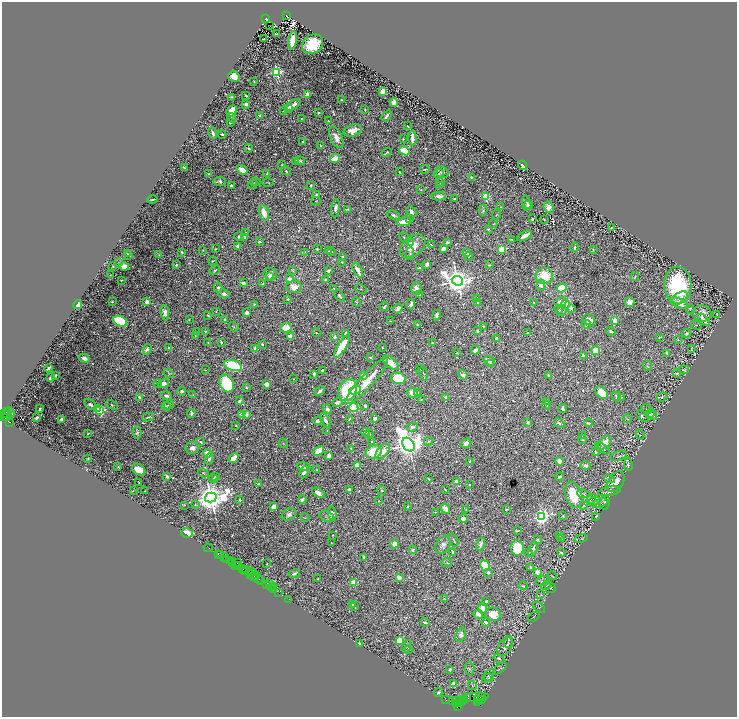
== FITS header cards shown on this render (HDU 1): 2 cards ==
NAXIS1  =                 1469
NAXIS2  =                 1429

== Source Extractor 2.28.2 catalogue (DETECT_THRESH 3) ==
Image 1469 x 1429 px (HDU 1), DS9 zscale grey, zoomed out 1/2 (1 PNG px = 2 x 2 image px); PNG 739 x 719 px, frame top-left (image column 1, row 1429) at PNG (2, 2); each listed source drawn as its Kron ellipse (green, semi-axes under 4 px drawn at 4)
Background 0.685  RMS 0.013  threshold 0.0393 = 3 sigma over >= 5 px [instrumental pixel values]
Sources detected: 869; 64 cannot appear on this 1/2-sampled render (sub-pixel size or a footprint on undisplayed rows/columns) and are neither listed nor drawn; of the other 805, the 500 brightest by FLUX_AUTO listed and drawn (305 fainter detections omitted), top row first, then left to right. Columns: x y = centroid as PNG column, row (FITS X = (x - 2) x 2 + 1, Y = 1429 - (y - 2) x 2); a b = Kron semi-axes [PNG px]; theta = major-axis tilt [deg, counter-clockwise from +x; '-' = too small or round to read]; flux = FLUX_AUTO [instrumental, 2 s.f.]
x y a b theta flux
286 15 3 2 - 2500
266 19 3 2 - 650
270 26 2 1 - 7.2
277 34 4 2 - 7.9
264 39 2 2 - 2.2
293 40 9 3 80 65
313 44 11 9 35 130
277 72 3 3 - 510
234 76 6 5 - 36
254 81 2 2 - 2.1
383 92 3 3 - 54
307 94 2 2 - 55
246 96 3 2 - 3.6
232 97 3 2 - 2.4
341 100 3 2 - 3.2
394 102 4 3 - 30
246 104 3 3 - 9.6
293 105 8 3 32 21
288 109 3 3 - 2.4
365 110 3 2 - 2.3
232 111 6 4 52 71
283 111 2 2 - 1.9
318 113 3 2 - 2.9
260 116 3 2 - 5.9
387 116 6 2 54 9.8
232 118 5 3 - 3.2
301 118 2 2 - 2
328 121 3 2 - 1.8
230 122 4 2 - 5.3
407 126 2 2 - 2.7
353 131 9 5 16 23
212 133 6 2 -70 7.3
222 134 4 2 - 4
336 137 11 6 -65 21
412 138 7 3 -88 19
403 139 2 2 - 1.8
303 141 2 2 - 4.5
320 145 4 2 - 2.8
249 148 4 2 - 3.6
404 151 6 3 -27 66
387 153 5 2 - 4.8
335 159 5 3 - 75
296 161 3 3 - 4
300 161 5 3 - 5.1
282 165 3 3 - 2.8
523 165 5 2 - 14
184 168 3 2 - 2.8
425 169 5 2 - 2.4
242 170 6 4 -36 23
286 171 5 3 - 3.7
400 172 2 2 - 1.9
442 172 7 5 -31 10
208 174 4 3 - 2.1
267 174 3 2 - 6.4
439 174 5 4 - 3.6
471 178 3 2 - 2.6
220 181 6 3 -7 10
255 182 6 3 -6 2.9
268 182 5 2 - 1.9
441 182 2 2 - 2
253 184 5 2 - 2
311 185 3 2 - 3
231 186 3 2 - 8.6
440 186 3 2 - 1.9
421 190 3 2 - 1.8
316 194 3 3 - 6.6
439 196 7 4 3 12
486 197 3 3 - 200
152 199 5 1 - 2.9
454 199 3 2 - 4.2
316 201 4 2 - 2.5
527 202 7 3 -75 7.5
528 206 5 4 - 6
500 207 2 2 - 2.7
548 207 6 5 - 21
335 208 9 4 82 11
348 209 3 2 - 2.4
483 210 5 4 - 3.6
411 212 6 4 -45 13
264 213 8 4 -75 32
394 215 6 3 -21 6.2
496 215 5 3 - 2.2
409 219 2 2 - 2
532 219 3 2 - 5
544 219 3 2 - 2.3
404 222 7 4 11 51
493 224 4 3 - 2
611 228 3 2 - 2.9
488 229 3 3 - 2.3
246 233 3 3 - 2.2
239 236 4 3 - 5.9
525 236 8 3 29 27
245 237 3 2 - 7.5
404 238 6 3 -46 3.8
512 239 3 1 - 2
259 241 3 2 - 4.7
447 242 3 3 - 6.6
410 243 3 2 - 4.2
431 245 3 2 - 2.1
238 246 2 2 - 44
413 246 14 9 38 42
575 247 5 3 - 3.5
443 248 4 3 - 10
215 249 3 2 - 2.6
317 249 3 3 - 3.5
502 249 3 3 - 220
203 250 3 3 - 2.1
593 250 3 2 - 2.4
328 251 2 2 - 2.2
331 251 4 2 - 2.4
182 252 3 2 - 4.4
305 252 4 3 - 2.2
467 253 3 3 - 16
128 254 4 2 - 1.9
410 254 6 4 71 4.1
159 255 4 2 - 2.5
129 256 4 2 - 3.5
342 256 2 2 - 4.3
469 256 4 3 - 3.7
212 261 4 2 - 2.7
342 262 2 2 - 3.7
118 263 3 3 - 1.9
427 264 4 3 - 9.4
176 265 3 3 - 5.2
489 265 2 2 - 2.2
113 266 2 2 - 2
124 266 5 4 - 32
420 268 2 2 - 7.2
215 270 5 3 - 3.3
358 270 8 2 -60 22
293 271 4 3 - 2.3
328 271 4 3 - 7.3
270 274 7 6 - 15
111 275 4 2 - 1.8
269 276 3 2 - 3.3
544 276 9 8 - 83
635 276 4 2 - 1.7
290 279 4 3 - 22
121 280 2 2 - 1.8
325 280 3 2 - 5.8
457 281 6 4 -24 4400
243 283 2 2 - 19
263 284 3 3 - 5.4
541 285 5 4 - 16
678 285 18 14 -88 230
218 287 5 4 - 4.5
294 287 7 6 - 30
416 288 6 5 - 16
562 288 4 4 - 150
334 289 3 3 - 3.8
361 289 6 2 -25 2
224 294 6 4 -14 9.6
420 295 3 2 - 1.9
340 296 7 3 -55 6.3
680 298 9 5 34 10
288 299 3 3 - 3.5
476 299 3 2 - 1.7
112 302 2 2 - 2.1
147 302 3 3 - 22
356 302 5 3 - 2.2
477 302 2 1 - 1.7
534 302 2 2 - 3.9
560 302 6 4 14 12
629 302 5 5 - 23
679 303 10 4 -23 34
254 304 4 2 - 2.7
411 304 5 3 - 11
565 304 5 4 - 86
78 305 4 3 - 42
384 306 5 2 - 5.4
398 308 5 3 - 14
571 308 3 2 - 15
690 309 4 4 - 3
559 310 4 3 - 4.3
562 311 5 4 - 3.8
216 312 3 3 - 1.8
165 313 7 4 -81 16
247 313 3 3 - 16
702 313 9 8 - 26
717 314 3 2 - 2.2
208 315 3 2 - 4.3
436 315 5 3 - 6.8
189 320 3 3 - 1.8
225 320 4 3 - 7.7
589 320 7 5 -29 16
615 320 2 2 - 56
704 320 7 3 -48 13
120 321 7 5 -24 160
390 321 4 2 - 1.9
417 324 3 2 - 2.2
586 324 5 3 - 3.3
696 325 5 3 - 3.1
483 326 3 2 - 2.3
234 327 5 3 - 2.7
286 328 6 5 - 38
206 331 3 2 - 2.7
478 331 4 3 - 4.8
611 331 5 3 - 5.8
197 332 3 2 - 2.1
317 333 5 2 - 2.2
345 333 3 2 - 6
527 333 2 2 - 1.8
687 333 4 3 - 4.7
195 335 3 2 - 2.8
290 336 4 3 - 26
335 337 3 2 - 7.1
659 337 4 2 - 2
496 338 3 3 - 5.4
678 339 4 3 - 3
221 342 2 2 - 4.6
208 343 3 2 - 2.8
433 343 4 2 - 2.8
262 344 2 2 - 4.4
342 346 13 4 57 140
169 347 3 2 - 4.7
382 347 2 2 - 1.8
691 348 4 2 - 1.9
147 349 5 3 - 6.8
255 349 4 3 - 16
475 350 4 2 - 18
596 351 4 4 - 82
456 353 3 3 - 1.8
667 353 3 2 - 9.1
583 356 2 2 - 29
370 357 3 2 - 2.9
84 358 6 4 -28 12
489 361 6 4 -33 20
391 363 9 5 -40 33
491 363 3 3 - 6.9
233 365 9 5 -16 170
648 366 5 2 - 2.8
49 368 4 2 - 6.3
419 368 3 2 - 2
205 370 4 2 - 2.1
322 370 2 2 - 2.9
684 370 5 3 - 4.8
169 373 5 3 - 2.4
677 373 4 3 - 5
314 374 4 2 - 4.4
423 374 7 2 -70 2.6
55 375 3 2 - 5.2
463 375 5 4 - 11
548 375 3 2 - 5.8
363 376 4 3 - 17
51 378 4 2 - 14
398 378 7 5 -11 190
294 379 3 2 - 1.7
367 381 30 6 47 62
157 383 3 3 - 4.1
163 383 6 4 15 13
227 384 9 6 -62 240
266 384 3 3 - 25
246 387 2 2 - 3.5
348 390 11 8 66 220
355 390 6 3 21 32
182 391 4 4 - 5.5
320 391 6 2 46 9.6
412 393 5 4 - 27
418 393 4 3 - 5.1
602 393 7 5 -47 67
193 395 4 3 - 2.2
166 396 6 3 -24 6.5
139 397 3 2 - 7.3
446 397 3 2 - 6.8
616 397 5 3 - 7.5
621 397 4 2 - 2.9
662 397 5 2 - 4.5
421 400 2 2 - 2.4
239 401 3 2 - 7.1
546 401 3 3 - 1.7
337 403 5 3 - 8.9
90 404 7 4 -39 9.4
112 405 6 3 -26 3
169 405 5 3 - 3.6
547 405 4 3 - 2.3
166 406 4 3 - 3.4
365 406 3 2 - 6.6
98 408 3 3 - 82
354 408 5 3 - 390
563 408 4 3 - 5.2
40 409 3 2 - 5.4
327 409 5 3 - 8.5
647 409 6 2 -25 1.8
100 410 3 3 - 340
7 412 3 2 - 61
10 412 5 2 - 88
191 413 4 3 - 7.2
650 413 5 3 - 3
5 414 2 2 - 200
242 414 3 3 - 14
247 414 3 2 - 4.9
653 415 5 3 - 5.7
6 416 6 2 32 690
642 416 7 3 -41 5
148 417 6 2 15 4.5
7 418 4 2 - 250
37 418 4 2 - 5.6
375 418 3 3 - 6.4
61 419 4 2 - 9.9
349 419 3 2 - 1.9
627 419 4 3 - 2.6
325 420 8 4 -60 12
318 421 5 3 - 17
9 422 3 1 - 80
528 422 4 3 - 4.7
559 423 6 3 -31 5.8
588 423 4 2 - 6.3
236 425 3 2 - 2.3
412 427 5 3 - 6.7
327 430 4 3 - 2.1
137 432 6 4 87 6.3
366 432 4 3 - 3.6
88 433 2 2 - 3.3
369 433 4 2 - 2
582 435 2 2 - 2.7
640 435 5 3 - 2.2
582 440 3 2 - 2.5
429 441 4 3 - 2.7
200 442 3 2 - 2.1
372 442 3 2 - 2.8
283 443 5 3 - 2.7
466 443 5 4 - 14
605 443 8 5 43 21
408 445 7 5 -53 4700
192 448 6 6 - 15
351 448 3 3 - 2.6
603 448 8 3 -35 4.9
318 451 6 3 46 62
374 452 8 6 19 82
383 452 9 5 50 26
595 452 3 2 - 2.6
208 453 4 4 - 32
329 456 4 3 - 13
619 456 8 4 19 4.7
88 458 3 2 - 1.8
234 458 5 4 - 33
209 459 6 3 72 8
469 461 4 2 - 2.3
559 461 4 3 - 27
357 465 4 3 - 41
585 465 5 4 - 6.6
628 465 6 3 -88 3
118 467 2 2 - 2
304 467 7 4 -8 18
139 470 7 5 -34 51
317 470 3 2 - 3
304 472 6 3 65 15
203 473 5 4 - 3.2
167 476 4 2 - 5
215 476 3 2 - 2.1
560 477 4 3 - 4.3
214 479 4 4 - 3.9
428 479 2 2 - 3.5
610 479 5 3 - 3.8
457 481 4 3 - 19
616 482 12 7 54 38
139 483 2 2 - 2.5
258 483 2 2 - 7.8
469 484 2 2 - 2.6
349 489 3 3 - 5.9
445 489 3 3 - 2.6
381 490 4 3 - 2.9
133 491 4 3 - 2
144 491 2 1 - 1.7
610 491 11 4 10 12
318 493 7 4 -31 20
583 494 6 4 -8 3.5
574 495 13 8 -71 86
211 497 6 4 15 6300
592 499 5 2 - 2.1
240 500 2 2 - 3
302 500 4 3 - 8.7
379 501 2 2 - 2.9
594 501 6 3 25 3.8
605 502 7 5 78 6.8
600 503 8 2 19 3.6
195 504 4 3 - 2.2
185 505 2 2 - 3
407 506 3 2 - 2.6
583 506 4 2 - 1.7
274 507 4 4 - 18
445 509 5 3 - 28
466 509 2 2 - 2.4
506 509 3 2 - 2.5
435 512 3 2 - 1.7
289 514 8 5 27 11
332 514 7 3 -84 13
327 516 8 5 -23 4.4
563 516 3 3 - 1.9
596 516 3 2 - 2.3
541 517 3 3 - 1200
305 518 4 2 - 1.8
463 518 4 4 - 11
517 531 3 3 - 1.8
187 533 6 5 - 28
333 535 2 2 - 2.7
560 535 3 3 - 1.7
562 538 3 3 - 5.8
581 539 7 2 12 2
454 540 7 1 -67 2.8
537 540 3 3 - 5.3
331 543 2 2 - 2.3
394 544 4 3 - 23
481 544 7 4 73 11
443 545 9 7 54 13
208 548 5 1 - 28
517 548 8 6 -82 110
533 549 8 3 72 11
413 550 4 3 - 6.1
453 552 3 2 - 5
529 553 3 3 - 2.1
561 553 4 3 - 5.1
218 554 2 1 - 81
221 555 2 1 - 11
225 557 4 2 - 30
364 557 4 2 - 5.4
227 560 2 2 - 32
229 561 3 2 - 180
232 561 2 1 - 55
232 563 4 1 - 51
238 563 2 1 - 86
447 563 5 2 - 2.2
267 564 2 2 - 1.9
235 565 2 1 - 63
238 565 3 1 - 44
485 566 6 3 -54 160
530 567 2 2 - 4.5
243 569 4 2 - 73
245 569 3 1 - 67
244 571 4 1 - 99
251 571 4 2 - 160
250 572 3 2 - 190
537 572 3 3 - 24
295 573 5 2 - 7.6
488 573 3 3 - 3.2
251 575 6 1 -30 160
254 576 3 1 - 110
552 576 5 2 - 1.8
258 577 6 2 -55 240
399 577 4 3 - 16
255 578 3 2 - 93
318 579 2 2 - 2.2
261 581 3 2 - 60
542 581 7 2 20 1.8
354 583 4 4 - 54
270 584 2 1 - 60
267 585 2 2 - 59
273 586 2 1 - 18
523 586 5 3 - 2.2
546 586 5 2 - 2.2
271 588 3 1 - 55
550 588 6 5 - 3.2
274 589 3 2 - 94
278 592 2 1 - 40
541 595 4 2 - 2.1
289 599 2 1 - 39
444 599 4 3 - 2.5
486 601 2 2 - 5.5
352 604 4 3 - 3
355 607 4 2 - 3.6
539 607 7 3 -39 2.9
482 608 5 4 - 25
478 614 5 4 - 11
493 614 8 6 -18 43
534 617 7 2 32 2.8
425 622 4 2 - 5.6
486 622 4 3 - 6.5
461 635 7 5 70 9
400 641 3 3 - 220
359 643 2 2 - 2.4
508 643 5 4 - 2.9
406 646 6 2 74 2.4
505 646 11 6 56 9.6
408 649 3 2 - 1.9
499 659 6 4 -39 4.4
500 668 8 3 40 2.8
450 669 4 3 - 6.6
470 669 7 5 -87 4.9
488 676 8 4 52 3.8
489 678 5 4 - 2
453 684 4 3 - 23
472 686 4 3 - 2.9
439 692 4 2 - 5.2
482 696 2 1 - 1900
476 697 13 4 3 1500
480 697 6 2 26 760
468 698 2 1 - 350
446 700 3 1 - 47
453 700 3 1 - 46
456 700 3 2 - 120
460 700 3 2 - 140
462 700 3 2 - 140
465 700 3 1 - 34
479 700 3 2 - 2600
481 700 4 1 - 160
457 703 2 1 - 28
461 703 3 1 - 32
478 703 2 2 - 360
459 704 2 1 - 280
457 706 3 2 - 160
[305 fainter detections neither listed nor drawn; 64 sub-pixel or undisplayed-footprint detections neither listed nor drawn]